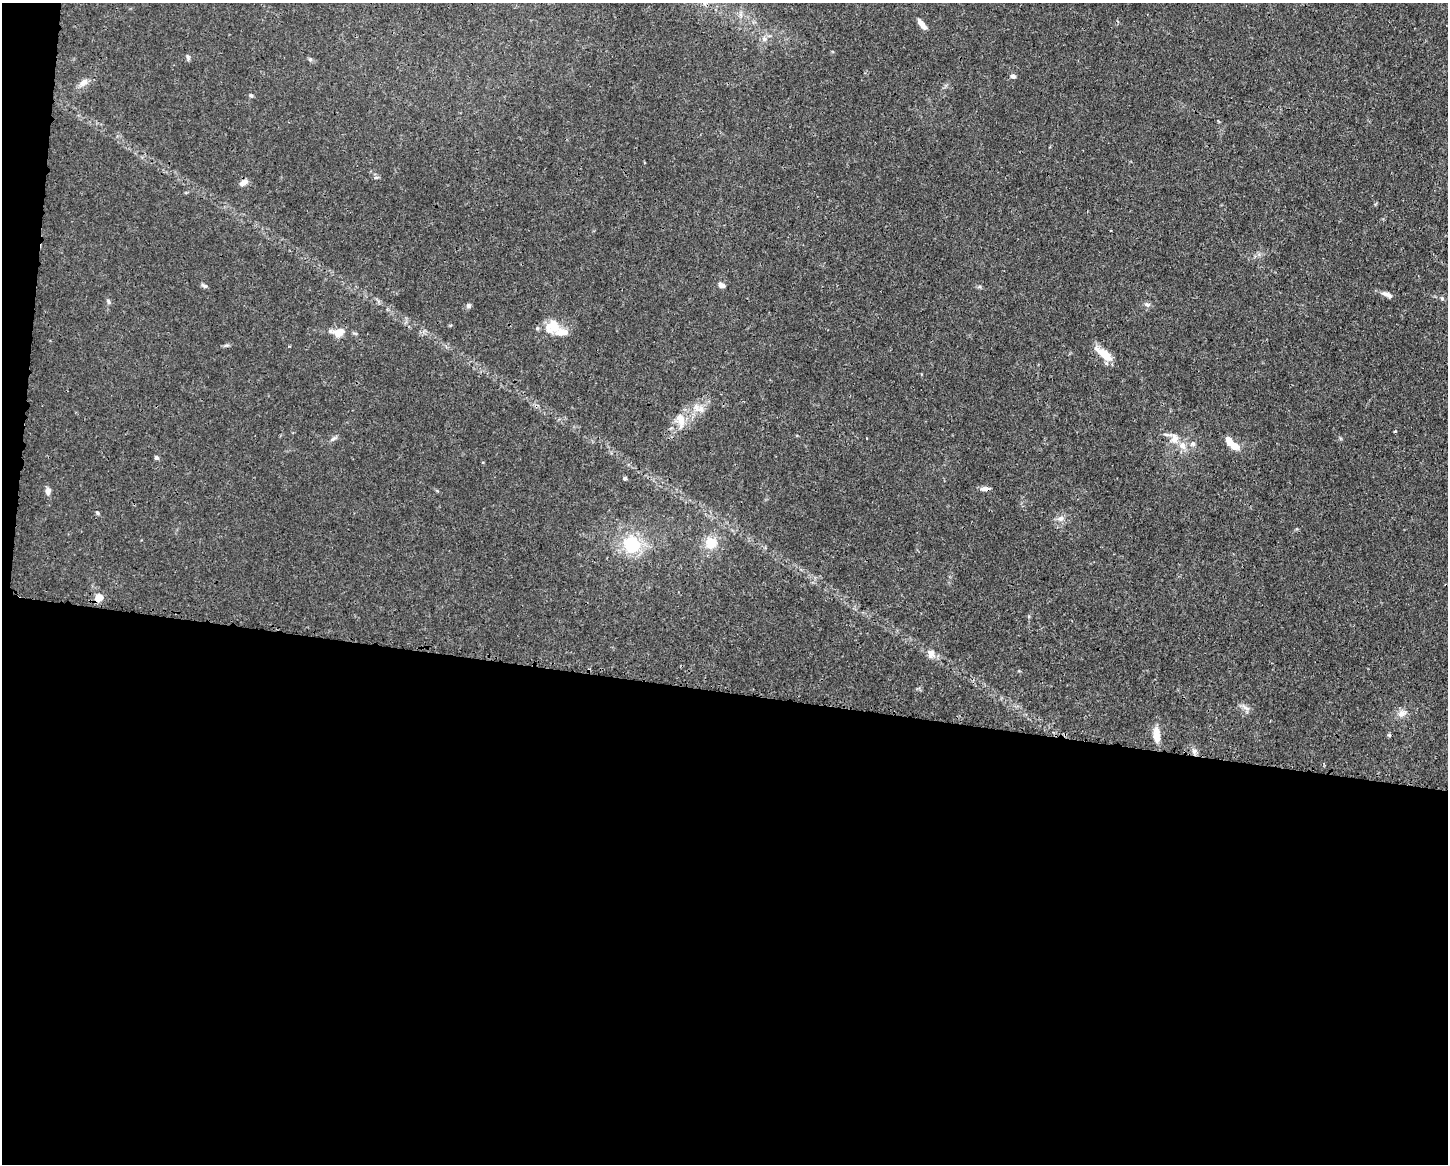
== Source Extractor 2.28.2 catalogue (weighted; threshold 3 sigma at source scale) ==
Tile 10 of 3 x 4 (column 1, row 4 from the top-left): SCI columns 108-1553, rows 6-1167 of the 4663 x 4660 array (HDU 1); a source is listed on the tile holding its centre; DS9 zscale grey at full resolution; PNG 1450 x 1166 px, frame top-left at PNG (2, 3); no overlay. Shown black and unused: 42% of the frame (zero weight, under 3 of 4 exposures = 1% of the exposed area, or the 3 px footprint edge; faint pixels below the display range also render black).
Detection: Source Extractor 2.28.2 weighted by HDU 2 'WHT'; one run over the whole footprint, this tile lists its part. Background 0.0155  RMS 0.0022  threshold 0.01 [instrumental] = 3 sigma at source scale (4.5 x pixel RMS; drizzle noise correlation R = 1.50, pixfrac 1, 0.05/0.05 arcsec/px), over >= 5 px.
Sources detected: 48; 6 inside a brighter listed object's ellipse — not listed separately; the other 42 listed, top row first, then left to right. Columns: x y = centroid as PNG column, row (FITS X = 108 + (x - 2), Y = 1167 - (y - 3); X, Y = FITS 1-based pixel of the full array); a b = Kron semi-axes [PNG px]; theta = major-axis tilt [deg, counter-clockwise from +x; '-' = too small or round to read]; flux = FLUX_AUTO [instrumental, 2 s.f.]
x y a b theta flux
922 24 14 6 -51 1.5
764 39 7 7 - 0.89
188 57 8 4 -68 0.39
310 59 6 4 19 0.3
1013 76 7 6 - 0.62
83 83 13 8 40 1.5
251 95 6 4 -23 0.35
376 178 6 4 2 0.37
244 182 11 6 28 1.3
722 285 7 5 -24 1.1
204 286 9 5 -27 0.54
979 287 6 4 19 0.32
1388 295 15 6 -29 1.1
1442 298 5 5 - 0.34
108 301 7 5 -73 0.44
1146 304 8 5 -30 0.56
468 306 7 7 - 0.49
553 326 20 17 41 4.5
338 332 16 10 9 3
1104 354 20 8 -36 4.8
696 407 12 9 -60 1.7
681 419 16 10 -69 2.6
1395 431 4 3 - 0.22
866 438 3 2 - 0.15
1175 438 13 11 75 2.2
333 439 10 5 44 0.58
1193 444 7 6 - 0.74
1234 446 11 7 -35 2.5
156 457 6 5 - 0.51
625 478 5 4 - 0.38
985 489 12 5 2 1
48 491 8 6 87 1.2
97 513 6 4 -56 0.34
1061 518 9 7 6 1.2
711 543 16 15 - 4.3
632 544 20 18 -55 11
99 597 5 5 - 6.4
931 654 12 10 -67 1.5
1245 707 15 5 -35 0.99
1402 714 12 9 28 1.5
1157 735 20 8 -87 2.8
1389 735 5 4 - 0.33
Overlapping masked pixels (flux is a lower limit): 2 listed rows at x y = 985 489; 99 597